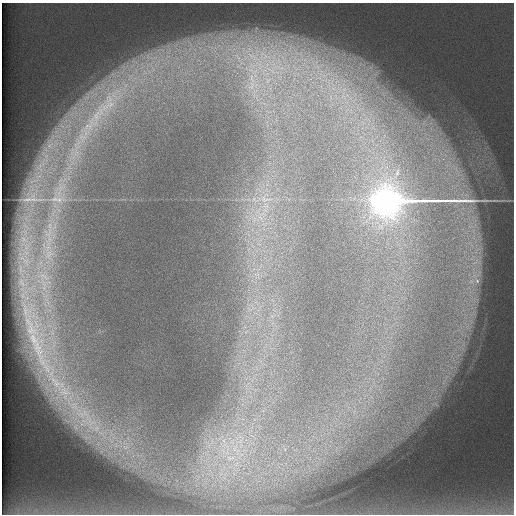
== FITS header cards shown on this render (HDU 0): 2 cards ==
NAXIS1  =                  512 /
NAXIS2  =                  512 /

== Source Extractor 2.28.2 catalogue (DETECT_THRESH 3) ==
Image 512 x 512 px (HDU 0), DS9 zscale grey, 1 PNG px = 1 image px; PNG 516 x 516 px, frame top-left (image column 1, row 512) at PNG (2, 3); no overlay
Background 389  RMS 5.4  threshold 16.1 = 3 sigma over >= 5 px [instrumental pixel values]
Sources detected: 16; all 16 listed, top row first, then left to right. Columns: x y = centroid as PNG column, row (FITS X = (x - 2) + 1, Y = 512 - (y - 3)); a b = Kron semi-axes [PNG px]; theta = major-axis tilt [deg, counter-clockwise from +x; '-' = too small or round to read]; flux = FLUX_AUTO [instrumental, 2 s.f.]
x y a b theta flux
279 67 25 6 -16 6500
268 80 10 8 85 3400
251 86 20 11 68 8200
110 104 12 8 17 3300
96 115 19 11 57 7200
82 137 14 12 -7 4900
265 199 17 6 -1 3200
59 200 7 6 - 1500
386 202 31 10 1 550000
260 218 9 3 -45 1200
476 261 16 4 56 2200
477 281 9 7 -73 2200
64 392 21 13 -17 9700
80 414 18 9 -11 6600
97 428 7 4 72 1200
427 513 25 4 -2 3800